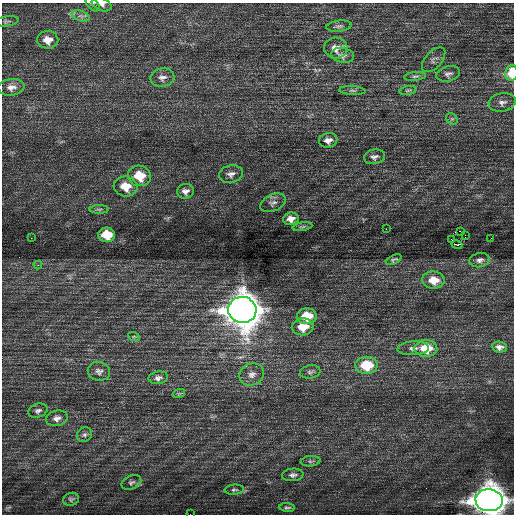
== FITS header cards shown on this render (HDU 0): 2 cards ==
NAXIS1  =                  512 / Axis length
NAXIS2  =                  512 / Axis length

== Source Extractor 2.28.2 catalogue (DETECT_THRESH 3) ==
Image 512 x 512 px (HDU 0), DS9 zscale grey, 1 PNG px = 1 image px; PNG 516 x 516 px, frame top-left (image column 1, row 512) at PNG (2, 3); each listed source drawn as its Kron ellipse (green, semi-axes under 4 px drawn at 4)
Background 0.699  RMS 0.74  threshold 2.22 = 3 sigma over >= 5 px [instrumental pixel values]
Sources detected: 64; all 64 listed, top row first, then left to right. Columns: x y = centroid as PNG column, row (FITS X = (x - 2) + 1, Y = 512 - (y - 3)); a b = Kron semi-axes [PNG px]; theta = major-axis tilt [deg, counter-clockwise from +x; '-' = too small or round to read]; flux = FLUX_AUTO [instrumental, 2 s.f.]
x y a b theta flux
93 4 8 5 -45 110
102 4 10 6 -23 190
81 16 9 5 -18 150
6 21 12 5 7 95
339 26 13 5 7 150
48 40 10 9 - 470
336 48 11 10 - 400
343 55 11 7 -11 210
434 60 15 8 48 190
511 73 8 6 81 1300
448 74 12 7 17 180
415 76 11 3 6 95
162 78 12 9 10 240
11 87 13 8 6 320
408 90 8 3 11 63
352 91 13 4 -3 130
502 102 14 9 9 260
452 119 6 5 - 84
328 140 9 7 12 270
374 157 10 7 10 190
231 174 12 8 12 250
140 176 12 10 -12 1200
126 186 12 10 -10 840
185 191 8 7 - 230
273 203 13 8 24 250
99 209 9 4 0 96
291 219 8 6 9 290
302 227 10 3 10 77
386 229 2 2 - 170
460 231 2 2 - 4600
107 235 8 7 - 1200
465 235 2 2 - 1300
31 238 2 2 - 25
491 238 2 2 - 32
451 239 2 2 - 100
457 245 5 2 - 200
394 260 8 4 25 97
480 260 10 7 12 180
38 265 4 4 - 59
433 280 11 8 -5 690
242 310 14 13 - 110000
307 316 10 8 3 1300
303 327 11 8 7 880
134 337 6 3 -18 55
499 347 7 5 -6 190
413 348 16 7 3 260
426 348 11 8 -2 1400
366 365 11 8 1 1800
99 371 11 9 -11 220
310 372 10 6 9 160
252 375 13 10 23 360
158 378 10 6 10 180
179 393 6 4 19 74
38 411 10 6 18 170
57 418 11 7 12 240
84 435 8 7 - 140
310 461 10 5 6 120
293 475 11 6 5 180
131 482 10 7 24 150
234 490 10 5 4 110
71 499 8 6 15 110
489 500 13 11 -4 89000
287 508 8 4 -4 99
190 514 2 2 - 1500
At the frame edge (FLAGS 8, measured only in part): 5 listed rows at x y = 93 4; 102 4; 511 73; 489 500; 190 514